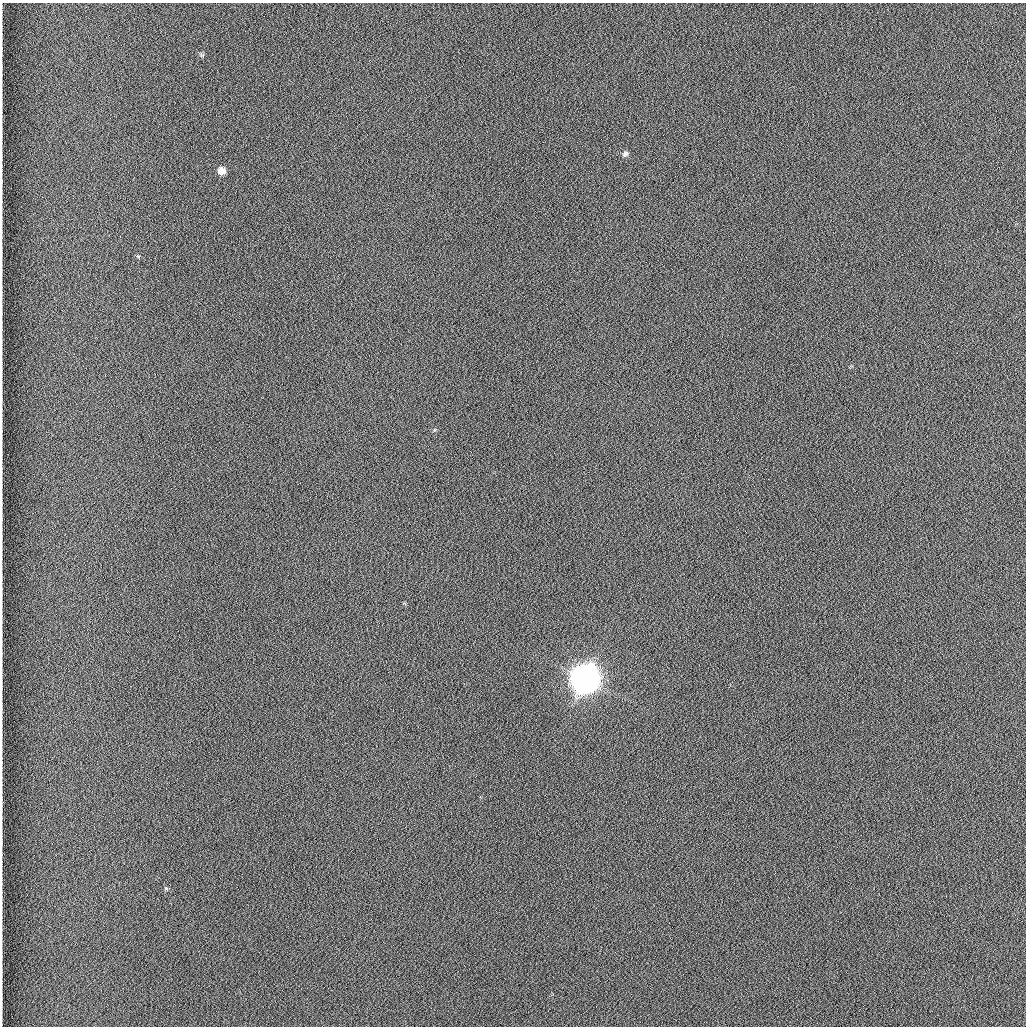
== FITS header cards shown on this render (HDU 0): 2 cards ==
NAXIS1  =                 1024 /fastest changing axis
NAXIS2  =                 1024 /next to fastest changing axis

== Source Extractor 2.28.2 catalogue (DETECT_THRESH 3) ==
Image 1024 x 1024 px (HDU 0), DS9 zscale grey, 1 PNG px = 1 image px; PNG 1028 x 1028 px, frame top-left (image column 1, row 1024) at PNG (2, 3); no overlay
Background 1260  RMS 5.9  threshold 17.7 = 3 sigma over >= 5 px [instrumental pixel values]
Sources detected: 4; all 4 listed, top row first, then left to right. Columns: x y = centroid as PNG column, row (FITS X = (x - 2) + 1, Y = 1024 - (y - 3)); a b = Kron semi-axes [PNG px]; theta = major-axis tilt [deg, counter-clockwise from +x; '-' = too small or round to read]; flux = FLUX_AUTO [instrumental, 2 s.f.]
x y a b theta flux
202 55 6 5 - 6.7e+02
625 154 7 6 - 1.2e+03
221 171 7 7 - 3.8e+03
585 679 10 10 - 1.0e+06